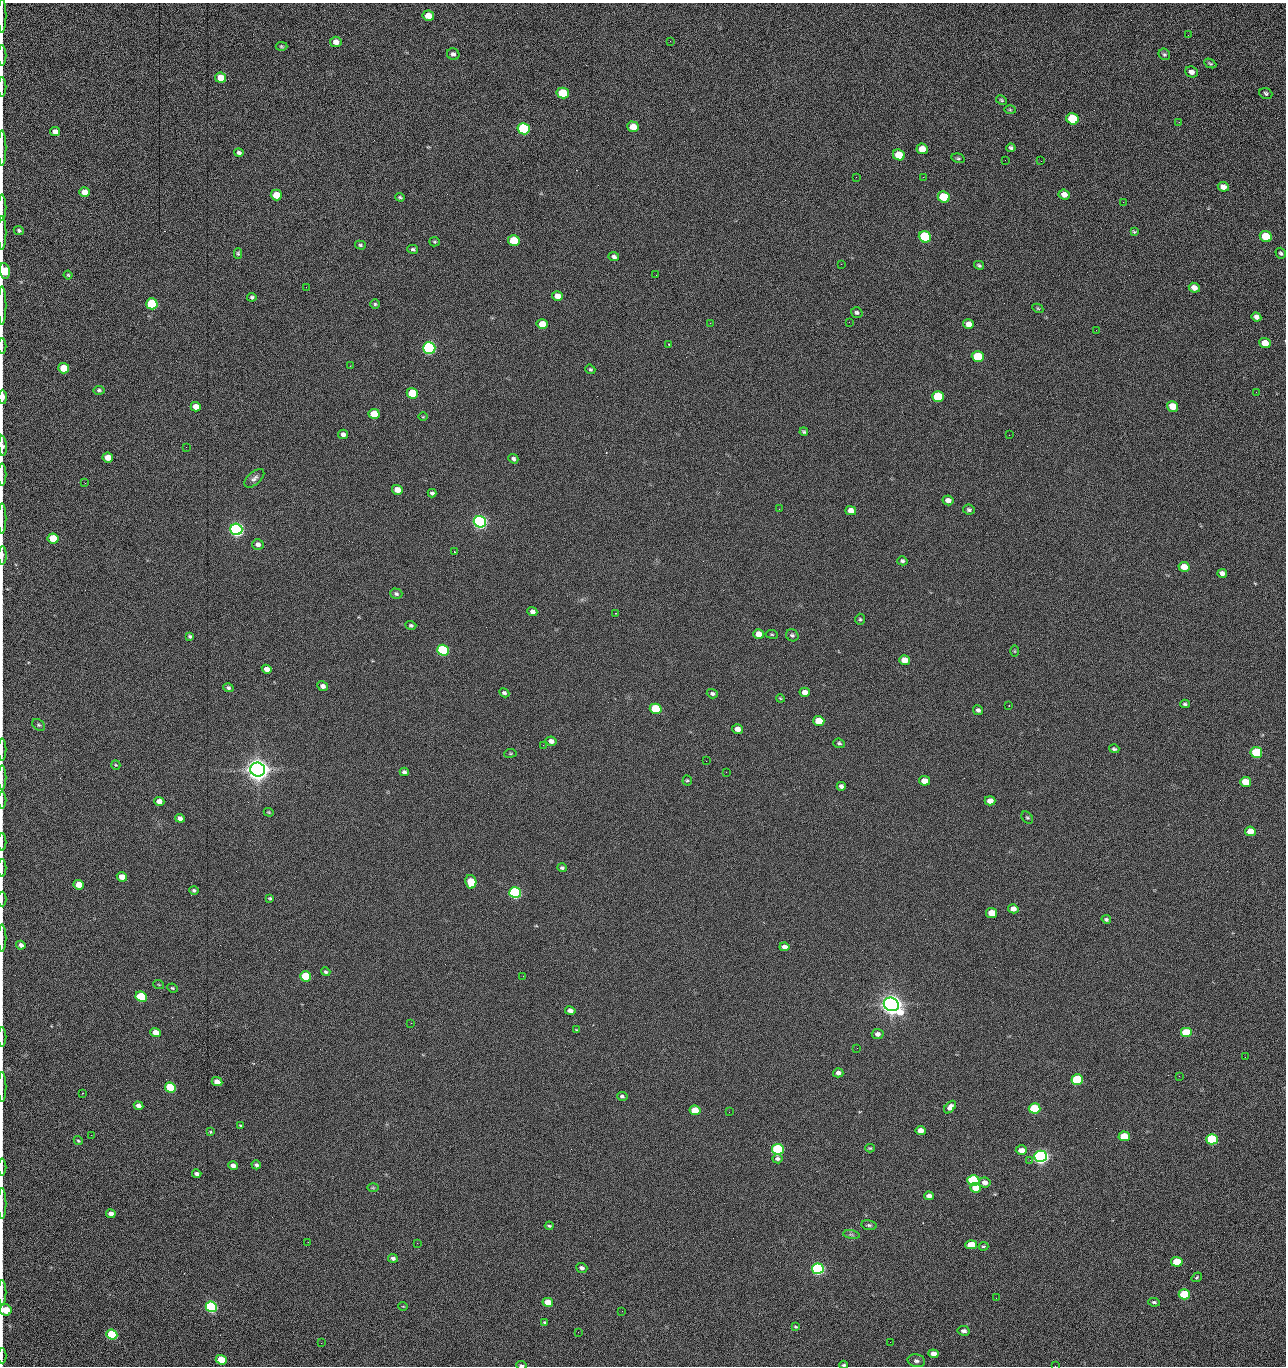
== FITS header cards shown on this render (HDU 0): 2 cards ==
NAXIS1  =                 1284 /fastest changing axis
NAXIS2  =                 1364 /next to fastest changing axis

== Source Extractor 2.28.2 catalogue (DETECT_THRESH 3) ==
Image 1284 x 1364 px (HDU 0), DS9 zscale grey, 1 PNG px = 1 image px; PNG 1288 x 1368 px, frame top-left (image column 1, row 1364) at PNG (2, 3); each listed source drawn as its Kron ellipse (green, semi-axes under 4 px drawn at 4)
Background 152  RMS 15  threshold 45.3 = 3 sigma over >= 5 px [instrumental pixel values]
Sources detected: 269; all 269 listed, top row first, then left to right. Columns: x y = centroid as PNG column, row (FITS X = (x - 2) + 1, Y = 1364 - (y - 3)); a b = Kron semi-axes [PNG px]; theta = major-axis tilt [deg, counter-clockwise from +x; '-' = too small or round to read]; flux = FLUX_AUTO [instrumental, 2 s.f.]
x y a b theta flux
2 16 17 2 90 2.0e+03
428 16 5 5 - 1.3e+04
1188 35 3 2 - 1.2e+03
670 41 2 2 - 1.6e+03
336 42 5 5 - 5.4e+03
281 46 6 4 -2 1.3e+03
453 54 6 5 - 2.9e+03
1164 54 6 5 - 1.8e+03
2 56 10 2 90 1.9e+03
1210 63 6 4 -25 1.6e+03
1191 72 6 5 - 4.4e+03
220 78 5 5 - 1.4e+04
2 87 10 2 90 1.8e+03
563 93 6 5 - 4.2e+04
1266 93 6 5 - 2.0e+03
1001 100 6 4 -28 1.3e+03
1010 110 6 4 -2 1.0e+03
1072 119 6 5 - 6.1e+04
1179 122 3 3 - 9.5e+02
633 127 6 5 - 1.4e+04
524 129 6 5 - 1.6e+05
55 132 5 4 - 4.9e+03
2 148 18 2 90 3.3e+03
1011 148 4 3 - 1.9e+03
922 149 6 5 - 1.2e+04
239 153 5 4 - 2.5e+03
899 155 6 5 - 2.8e+04
958 158 7 4 -15 1.5e+03
1005 160 2 2 - 8.2e+02
1041 161 2 2 - 1.3e+03
856 177 2 2 - 1.6e+03
923 177 2 2 - 2.0e+04
1223 187 5 4 - 6.6e+03
84 192 5 5 - 1.0e+04
276 195 5 5 - 2.0e+04
1064 195 6 5 - 5.9e+03
400 197 5 3 - 1.3e+03
944 197 6 5 - 5.1e+04
1123 202 2 2 - 6.0e+02
2 208 13 2 90 2.8e+03
19 230 5 4 - 2.1e+03
1134 232 4 3 - 1.3e+03
2 233 17 2 90 3.5e+03
1266 236 6 5 - 4.4e+04
925 237 6 5 - 1.0e+05
514 240 6 5 - 4.0e+04
435 242 5 4 - 1.3e+03
360 245 5 4 - 1.6e+03
413 249 5 4 - 1.9e+03
1281 253 6 5 - 1.9e+03
238 254 5 4 - 1.4e+03
614 257 5 4 - 2.8e+03
841 264 2 2 - 1.8e+04
979 265 5 3 - 1.7e+03
4 271 8 5 -82 5.5e+04
68 275 4 4 - 1.3e+03
656 275 2 2 - 4.7e+02
306 287 2 2 - 5.2e+02
1194 288 5 4 - 7.4e+03
557 296 5 5 - 9.1e+03
252 297 4 4 - 1.7e+03
152 304 6 5 - 9.9e+04
375 304 5 5 - 1.5e+03
2 305 19 2 90 3.5e+03
1038 308 6 4 -30 1.2e+03
857 313 6 5 - 2.0e+03
1256 317 5 4 - 4.0e+03
849 322 2 2 - 5.8e+02
710 323 2 2 - 2.4e+03
542 324 5 5 - 1.6e+04
968 324 5 5 - 7.8e+03
1096 330 2 2 - 4.9e+02
1265 343 6 5 - 1.6e+04
669 344 3 2 - 7.4e+02
2 346 8 2 90 1.2e+03
429 348 6 5 - 3.0e+05
978 357 6 5 - 5.7e+04
350 366 2 2 - 2.4e+03
64 368 5 5 - 2.5e+04
590 369 5 4 - 1.4e+03
99 390 5 4 - 1.7e+03
1256 392 3 2 - 1.0e+03
412 393 6 5 - 3.6e+04
3 397 7 3 -89 7.4e+03
938 397 6 5 - 6.0e+04
1173 406 6 5 - 1.8e+04
196 407 5 4 - 8.4e+03
374 414 5 5 - 2.9e+04
423 417 5 3 - 8.5e+02
804 432 4 3 - 1.5e+03
343 434 5 4 - 3.6e+03
1009 435 2 2 - 8.8e+02
3 446 10 4 -86 3.0e+03
186 447 2 2 - 1.9e+03
108 458 5 5 - 1.2e+04
513 459 5 4 - 2.3e+03
2 474 11 2 90 2.1e+03
254 478 12 6 41 3.9e+03
85 483 2 2 - 6.7e+02
397 490 5 4 - 1.0e+04
432 493 4 4 - 2.1e+03
948 500 5 5 - 5.6e+03
779 509 2 2 - 4.9e+02
969 510 6 5 - 2.0e+03
851 511 5 4 - 8.3e+03
2 518 15 2 90 2.4e+03
480 522 6 5 - 5.0e+05
236 529 6 5 - 5.4e+05
53 539 5 5 - 4.1e+04
258 544 6 5 - 4.0e+03
454 552 3 2 - 1.6e+03
2 555 9 2 89 3.2e+03
902 561 5 4 - 1.9e+03
1184 567 5 5 - 1.3e+04
1222 573 5 4 - 3.9e+03
396 594 6 5 - 2.2e+03
532 612 5 4 - 4.0e+03
615 613 2 2 - 3.3e+03
860 619 5 5 - 1.6e+03
411 625 5 4 - 1.9e+03
759 634 5 5 - 1.0e+04
772 634 6 3 -8 1.1e+03
792 635 6 5 - 2.2e+03
190 636 4 3 - 1.6e+03
443 650 6 5 - 1.6e+05
1015 651 6 4 -90 1.1e+03
905 660 5 5 - 1.4e+04
267 669 5 4 - 7.1e+03
323 686 5 5 - 4.1e+03
228 688 5 4 - 2.0e+03
805 692 5 4 - 6.2e+03
504 693 5 4 - 2.2e+03
712 694 5 4 - 2.3e+03
780 698 4 3 - 9.0e+02
1185 704 4 3 - 1.9e+03
1009 705 2 2 - 5.5e+02
656 709 6 5 - 6.5e+04
978 710 5 4 - 2.6e+03
819 721 5 5 - 2.7e+04
38 725 7 5 -40 1.7e+03
738 729 5 4 - 7.6e+03
551 741 5 4 - 4.5e+03
839 743 6 4 -22 1.8e+03
543 745 2 2 - 2.3e+03
2 749 11 2 90 1.9e+03
1114 749 5 4 - 2.0e+03
1256 752 6 5 - 7.7e+04
510 753 6 3 8 1.0e+03
706 761 2 2 - 1.5e+03
116 765 5 4 - 1.1e+03
258 770 7 7 - 1.7e+06
404 772 4 4 - 2.4e+03
726 772 2 2 - 1.7e+03
2 777 12 2 90 2.1e+03
687 780 5 4 - 1.3e+03
924 781 5 5 - 1.0e+04
1246 782 5 5 - 2.5e+04
841 786 4 4 - 3.0e+03
2 800 8 2 90 1.4e+03
159 801 5 4 - 6.6e+03
990 801 5 4 - 7.8e+03
269 812 5 3 - 8.8e+02
180 818 5 4 - 3.9e+03
1027 818 7 5 -46 1.6e+03
1250 831 5 5 - 1.5e+04
2 842 9 2 90 1.3e+03
2 868 9 2 90 1.6e+03
562 868 4 4 - 1.9e+03
122 877 5 4 - 1.2e+04
471 882 7 5 -79 2.7e+04
79 885 5 4 - 1.6e+04
194 890 5 4 - 1.7e+03
515 893 6 5 - 2.4e+05
270 898 3 3 - 1.3e+03
2 899 7 2 90 1.1e+03
1013 909 5 4 - 5.8e+03
992 913 5 5 - 1.9e+04
1106 919 5 4 - 1.8e+03
2 938 13 2 90 2.3e+03
21 945 5 4 - 4.0e+03
784 947 5 4 - 6.0e+03
326 972 5 4 - 1.7e+03
305 976 6 5 - 6.1e+04
523 976 3 2 - 1.4e+03
159 985 5 3 - 9.1e+02
172 988 5 3 - 1.2e+03
141 997 6 5 - 7.5e+04
891 1004 7 6 - 1.5e+06
570 1011 5 4 - 4.3e+03
411 1023 2 2 - 3.7e+03
577 1030 4 3 - 1.1e+03
156 1032 5 4 - 1.1e+04
1186 1033 6 5 - 4.9e+04
878 1034 6 5 - 3.9e+03
2 1037 10 2 90 1.6e+03
857 1048 2 2 - 9.4e+02
1245 1057 2 2 - 1.2e+03
838 1073 5 4 - 3.4e+03
1179 1076 3 2 - 1.9e+03
1077 1080 6 5 - 8.8e+04
217 1082 5 4 - 9.7e+03
2 1087 15 2 90 2.2e+03
170 1087 5 5 - 6.4e+04
83 1093 3 2 - 6.3e+02
622 1096 5 4 - 1.9e+03
138 1106 5 4 - 5.3e+03
950 1107 7 4 48 4.5e+03
1034 1108 6 5 - 7.3e+04
695 1110 5 5 - 2.1e+04
729 1112 2 2 - 7.0e+02
240 1125 3 2 - 9.1e+02
921 1130 5 4 - 7.1e+03
210 1132 3 3 - 1.0e+03
91 1135 2 2 - 1.7e+03
1124 1136 5 5 - 3.2e+04
1212 1139 6 5 - 9.9e+04
78 1141 5 4 - 1.4e+03
870 1148 5 4 - 1.1e+03
778 1149 6 5 - 1.4e+05
1021 1150 5 5 - 7.7e+03
1041 1156 6 5 - 6.3e+05
777 1159 5 4 - 2.8e+03
1030 1160 3 3 - 8.2e+02
256 1165 5 4 - 2.3e+03
233 1166 5 4 - 4.5e+03
2 1167 8 2 90 1.5e+03
197 1174 4 4 - 3.4e+03
973 1180 6 5 - 1.5e+05
985 1182 5 5 - 6.5e+03
373 1188 6 4 0 1.2e+03
976 1188 5 4 - 1.6e+04
929 1196 5 4 - 4.4e+03
2 1204 15 2 90 2.0e+03
111 1214 5 4 - 4.4e+03
869 1225 7 5 -9 2.1e+03
549 1226 4 2 - 1.3e+03
851 1235 8 4 -9 1.9e+03
308 1242 2 2 - 1.2e+03
417 1243 2 2 - 3.7e+03
971 1245 6 4 1 1.9e+04
983 1246 5 3 - 1.3e+03
393 1258 5 4 - 2.8e+03
1177 1262 6 5 - 2.7e+04
582 1268 6 4 -19 3.3e+03
818 1269 6 5 - 3.1e+05
1197 1277 5 3 - 1.0e+03
2 1293 12 2 90 1.9e+03
1184 1294 6 5 - 7.9e+04
996 1298 2 2 - 1.8e+03
548 1302 5 4 - 1.7e+04
1154 1302 6 4 -7 1.7e+03
403 1306 5 3 - 7.4e+02
211 1307 6 5 - 2.4e+05
6 1310 6 5 - 2.7e+04
622 1311 2 2 - 5.4e+02
545 1322 4 3 - 1.1e+03
796 1327 4 3 - 1.1e+03
964 1331 6 5 - 4.2e+03
578 1332 2 2 - 2.3e+03
112 1335 5 5 - 9.1e+04
890 1342 2 2 - 6.1e+02
321 1343 3 2 - 7.8e+02
933 1354 5 4 - 6.9e+03
2 1356 7 2 90 1.2e+03
221 1360 5 4 - 3.0e+04
916 1361 9 6 -12 3.1e+03
521 1365 5 3 - 1.8e+03
844 1365 4 3 - 1.5e+03
1055 1366 2 2 - 1.4e+03
At the frame edge (FLAGS 8, measured only in part): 32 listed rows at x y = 2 16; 2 56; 2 87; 2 148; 2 208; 19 230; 2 233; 4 271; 2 305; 2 346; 3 397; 3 446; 2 474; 2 518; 2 555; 2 749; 2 777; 2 800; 2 842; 2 868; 2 899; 2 938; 2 1037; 2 1087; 2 1167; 2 1204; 2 1293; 6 1310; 2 1356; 521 1365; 844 1365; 1055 1366

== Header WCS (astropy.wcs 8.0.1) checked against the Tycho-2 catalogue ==
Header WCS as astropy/WCSLIB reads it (CRVAL/CRPIX/CD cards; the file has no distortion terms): RA---TAN/DEC--TAN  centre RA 15:41:40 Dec +52:00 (235.42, +51.99 deg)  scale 1.26 arcsec/px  FOV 26.9' x 28.5'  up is +92 deg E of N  parity flipped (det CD > 0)
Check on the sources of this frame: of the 60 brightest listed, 9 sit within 2.0 arcsec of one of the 11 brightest Tycho-2 stars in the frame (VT <= 12.29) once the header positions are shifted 0.28 arcsec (0.28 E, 0.02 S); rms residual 0.99 arcsec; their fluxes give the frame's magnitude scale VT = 25.19 - 2.5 log10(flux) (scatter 0.16 mag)
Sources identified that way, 9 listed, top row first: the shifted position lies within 2.0 arcsec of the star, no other Tycho-2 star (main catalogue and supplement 1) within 4.0 arcsec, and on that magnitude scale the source's flux lands within +1.5 / -3 mag of the star's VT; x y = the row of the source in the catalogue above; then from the Tycho-2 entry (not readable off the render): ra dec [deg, ICRS J2000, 3 dp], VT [Tycho-2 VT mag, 2 dp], TYC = Tycho-2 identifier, HIP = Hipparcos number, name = IAU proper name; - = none
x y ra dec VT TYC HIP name
429 348 235.614 +52.064 11.61 3489-1132-1 - -
480 522 235.514 +52.049 11.19 3489-1407-1 - -
258 770 235.378 +52.130 9.31 3489-1322-1 76850 -
515 893 235.303 +52.042 11.52 3489-958-1 - -
891 1004 235.232 +51.912 9.59 3489-824-1 - -
1041 1156 235.143 +51.862 10.97 3489-1016-1 - -
973 1180 235.131 +51.886 12.29 3489-908-1 - -
818 1269 235.084 +51.941 11.45 3489-1346-1 - -
211 1307 235.075 +52.152 11.74 3489-912-1 - -